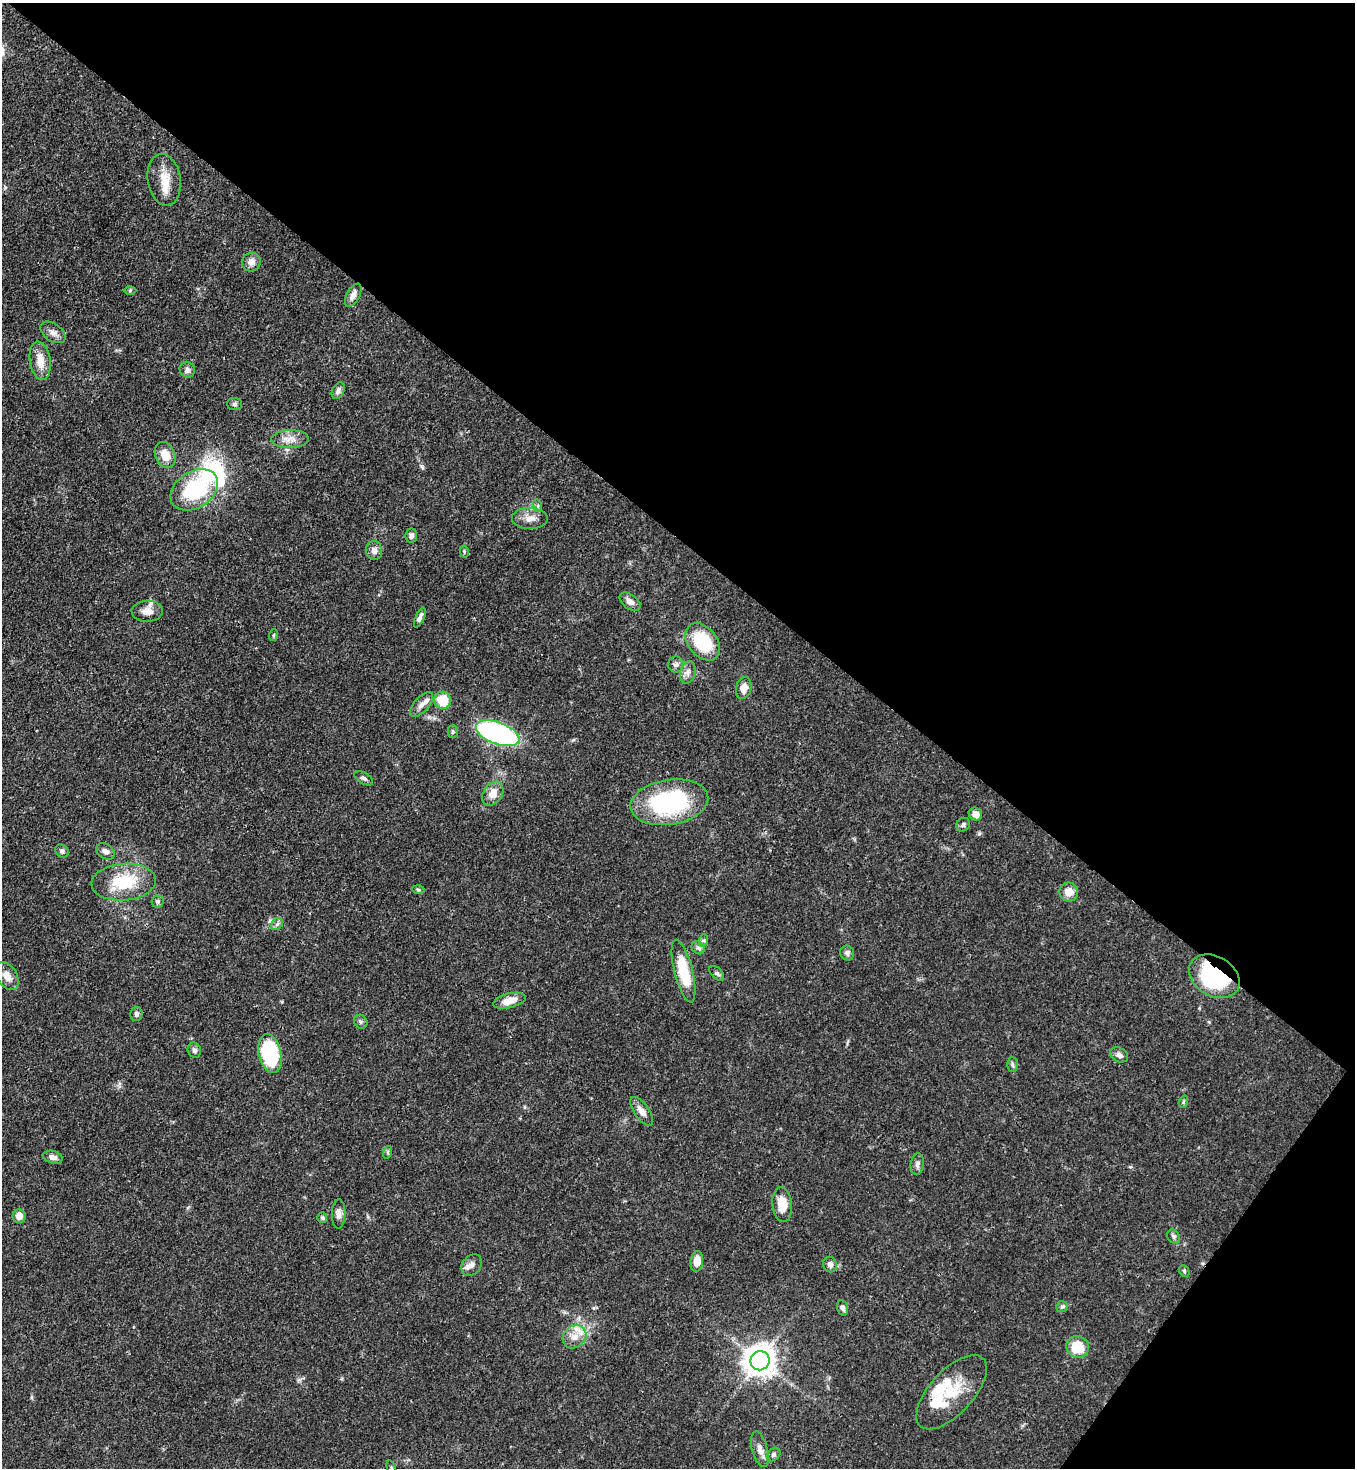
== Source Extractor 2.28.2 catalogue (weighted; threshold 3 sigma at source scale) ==
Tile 8 of 4 x 4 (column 4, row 2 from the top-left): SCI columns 4424-5776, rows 2990-4455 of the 6000 x 5978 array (HDU 1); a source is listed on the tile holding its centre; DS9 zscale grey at full resolution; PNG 1357 x 1470 px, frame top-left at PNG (2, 3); each listed source drawn as its Kron ellipse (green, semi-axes under 4 px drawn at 4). Shown black and unused: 40% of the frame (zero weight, under 3 of 4 exposures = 7% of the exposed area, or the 3 px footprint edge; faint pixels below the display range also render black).
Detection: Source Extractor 2.28.2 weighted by HDU 2 'WHT'; one run over the whole footprint, this tile lists its part. Background 0.0664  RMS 0.0036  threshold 0.0162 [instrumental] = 3 sigma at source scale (4.5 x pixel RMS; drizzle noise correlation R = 1.50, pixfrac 1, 0.05/0.05 arcsec/px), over >= 5 px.
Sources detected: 86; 1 inside a brighter object's white glare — neither listed nor drawn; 7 inside a brighter listed object's ellipse — not listed separately; the other 78 listed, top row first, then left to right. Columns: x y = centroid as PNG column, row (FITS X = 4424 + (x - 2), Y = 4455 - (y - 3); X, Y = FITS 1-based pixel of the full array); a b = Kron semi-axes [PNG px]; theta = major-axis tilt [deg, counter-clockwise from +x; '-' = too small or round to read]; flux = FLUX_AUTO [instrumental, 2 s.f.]
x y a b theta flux
164 180 26 16 -81 7.1
251 262 10 9 - 2.4
130 291 6 4 2 0.51
353 295 13 6 61 2.4
53 332 14 8 -36 2.1
40 361 19 10 -81 5.1
187 370 8 7 - 1.3
338 391 9 6 65 1.4
235 404 7 6 - 0.82
290 439 19 9 1 3.6
165 455 13 10 -66 5.2
194 490 26 18 33 28
538 506 6 4 -74 0.64
530 518 18 10 -1 3.5
411 536 7 6 - 1.1
374 550 9 8 - 2.1
464 551 6 4 -79 0.47
630 602 12 7 -36 2.1
147 611 15 10 1 2.9
420 618 11 4 65 1.5
274 635 6 3 70 0.39
703 642 21 14 -50 21
676 665 8 8 - 1.3
688 672 11 7 75 1.8
744 688 11 7 76 3.4
443 700 8 8 - 11
422 705 15 7 49 2.1
453 732 6 5 - 0.61
498 733 23 11 -21 80
364 778 10 5 -31 1
493 794 13 9 56 3.9
669 802 39 22 9 46
975 814 7 6 - 2.5
963 825 7 6 - 0.88
62 851 7 6 - 1
105 851 10 7 -39 1.6
124 882 32 18 5 16
418 890 6 4 -3 0.52
1069 892 9 9 - 4.3
158 901 6 6 - 0.87
277 924 7 5 45 0.84
704 940 6 4 71 0.65
698 948 7 5 -43 1
847 953 7 7 - 1.2
683 971 32 9 -76 16
717 973 9 5 -44 0.85
7 976 15 10 -59 3.5
1214 976 27 19 -32 42
509 1001 16 7 14 4.5
136 1014 7 6 - 1.1
361 1022 7 6 - 0.86
194 1050 8 6 -69 1.1
270 1054 20 11 -77 29
1119 1055 9 7 -29 1.6
1012 1064 7 5 -89 0.77
1183 1102 6 4 71 0.46
642 1111 17 7 -54 2.9
388 1152 6 4 72 0.49
53 1157 10 6 -15 1.7
917 1164 11 6 83 1.4
782 1205 17 10 -84 6.4
339 1214 15 7 88 1.9
19 1216 7 6 - 3
322 1218 5 5 - 0.58
1174 1236 7 6 - 0.91
697 1261 10 6 84 3.9
472 1265 12 9 48 2.2
830 1265 8 7 - 1.4
1184 1271 6 5 - 0.59
1062 1307 6 5 - 0.7
843 1308 8 5 -76 1.2
575 1337 13 10 43 4.1
1078 1347 11 11 - 8.7
760 1361 10 9 - 550
952 1392 46 22 47 15
760 1449 18 7 -75 2.6
774 1454 7 6 - 0.93
391 1468 8 3 -71 0.63
Overlapping masked pixels (flux is a lower limit): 1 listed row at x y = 1214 976
Isophote crosses this tile's border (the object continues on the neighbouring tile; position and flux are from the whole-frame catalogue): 1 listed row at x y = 391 1468